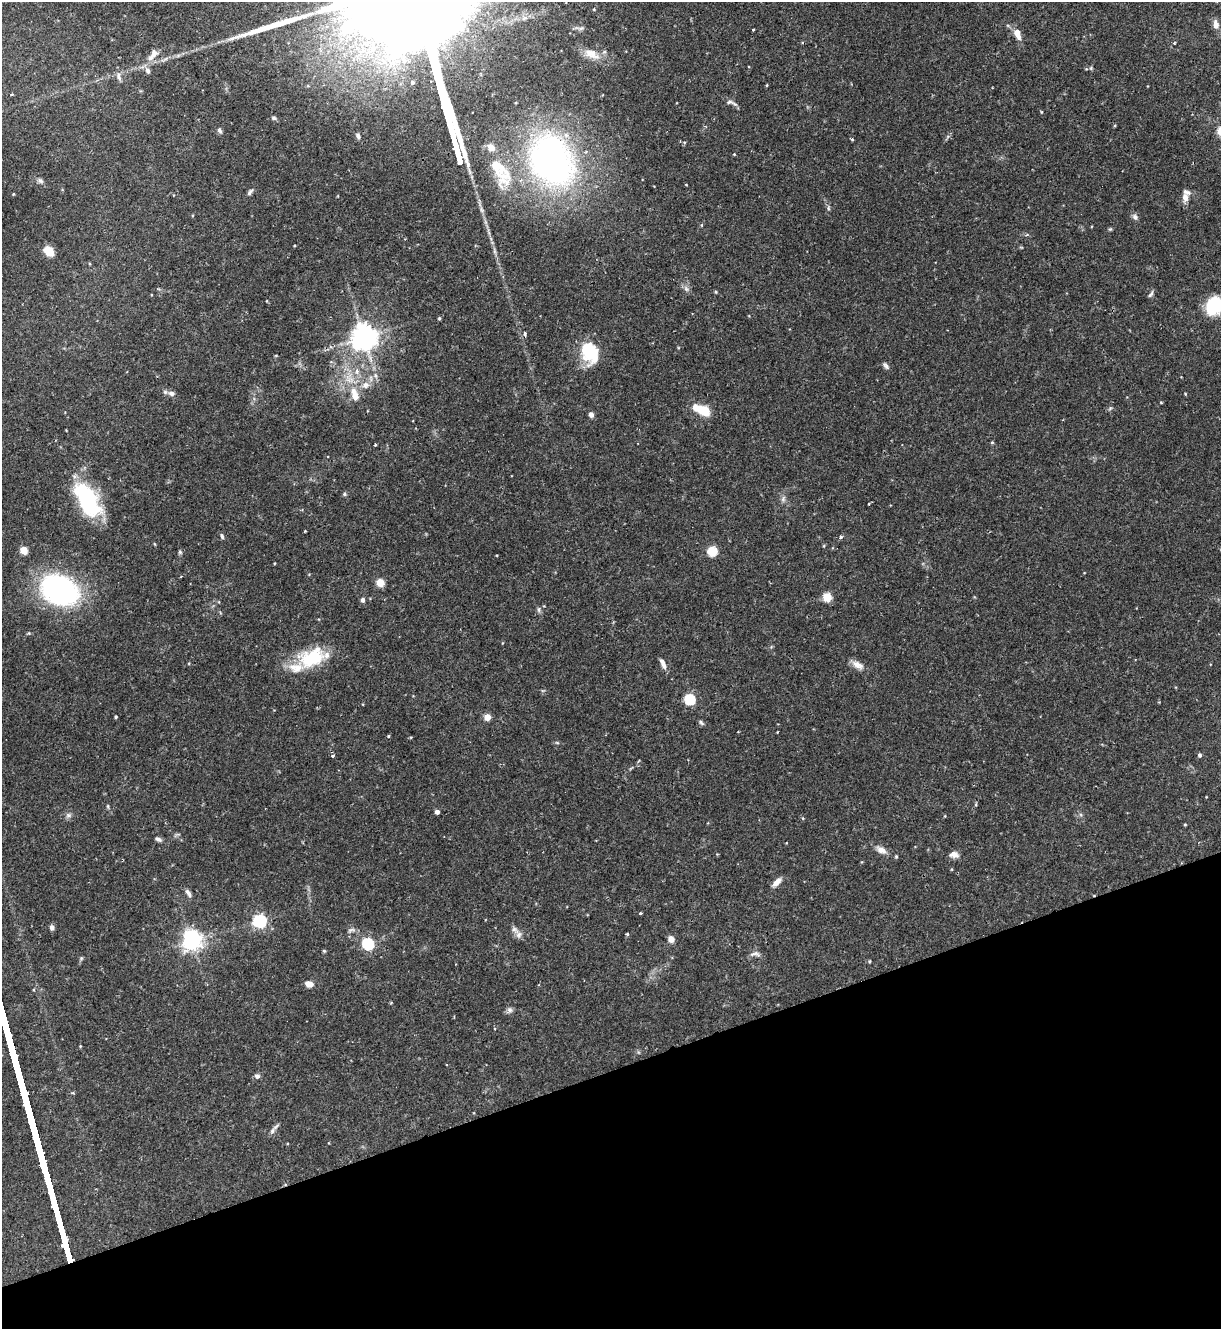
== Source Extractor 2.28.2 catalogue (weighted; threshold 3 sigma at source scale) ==
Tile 14 of 4 x 4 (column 2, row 4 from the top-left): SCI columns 1365-2583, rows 1-1327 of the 5293 x 5308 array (HDU 1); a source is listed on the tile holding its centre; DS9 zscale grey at full resolution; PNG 1223 x 1331 px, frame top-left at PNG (2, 2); no overlay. Shown black and unused: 19% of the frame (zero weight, under 2 of 3 exposures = <1% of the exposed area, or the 3 px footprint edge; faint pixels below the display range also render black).
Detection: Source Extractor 2.28.2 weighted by HDU 2 'WHT'; one run over the whole footprint, this tile lists its part. Background 0.0844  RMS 0.0045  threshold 0.0203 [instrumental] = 3 sigma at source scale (4.5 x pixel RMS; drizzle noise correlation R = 1.50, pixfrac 1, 0.05/0.05 arcsec/px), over >= 5 px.
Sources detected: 113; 1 inside a brighter object's white glare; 1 long thin detection or spike segment (spike, bleed or trail) — not listed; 8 inside a brighter listed object's ellipse — not listed separately; the other 103 listed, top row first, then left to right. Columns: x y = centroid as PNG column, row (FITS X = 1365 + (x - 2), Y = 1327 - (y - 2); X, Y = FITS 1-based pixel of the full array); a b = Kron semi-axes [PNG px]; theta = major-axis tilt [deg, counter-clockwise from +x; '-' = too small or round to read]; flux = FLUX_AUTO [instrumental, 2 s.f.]
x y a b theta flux
339 18 10 5 26 2.7
524 18 8 6 14 1.7
1216 25 11 7 -81 2.9
753 30 3 2 - 0.4
1017 34 13 7 -68 4.4
1174 43 5 3 - 0.37
153 54 21 9 55 4.3
591 54 22 11 -24 6.2
119 76 12 6 -75 1.8
412 82 3 3 - 2.3
767 85 5 3 - 0.37
12 94 4 2 - 0.38
729 102 10 5 9 1.3
1041 112 5 3 - 0.38
274 118 6 5 - 0.86
219 130 7 5 -58 1.1
358 136 7 5 -77 1.2
852 139 4 3 - 0.58
456 148 14 3 -71 1100
734 154 3 3 - 0.32
551 160 76 58 -59 140
40 181 7 6 - 1.2
250 192 10 5 52 1.1
13 194 3 3 - 0.37
1185 197 10 7 89 3.1
828 208 6 4 -89 0.7
1135 217 8 6 -55 1.4
702 225 3 3 - 0.6
1110 229 5 5 - 0.51
49 252 10 7 -43 6.8
686 289 8 6 -68 1.4
716 292 4 4 - 0.47
1151 294 10 4 58 0.96
1213 306 18 14 63 22
439 318 5 4 - 0.53
525 334 5 4 - 1.7
364 337 8 8 - 490
591 351 20 12 -90 23
886 366 10 5 -52 1.3
357 371 7 4 90 1.2
375 375 6 4 -71 0.91
365 385 11 9 16 3.2
172 393 9 6 -7 1.9
1185 394 4 3 - 0.36
355 396 15 10 -81 4.7
703 410 13 9 -24 11
591 415 6 5 - 1.7
992 443 5 3 - 0.46
375 444 3 2 - 0.5
344 494 5 5 - 0.67
783 499 9 6 72 1.4
87 501 32 15 -61 55
869 503 3 2 - 0.74
222 536 8 4 -71 0.76
841 537 4 4 - 1.1
155 544 5 3 - 0.39
24 550 5 5 - 12
712 551 5 5 - 28
180 552 6 4 -47 0.62
380 583 5 5 - 15
58 590 29 21 -25 110
827 597 5 5 - 21
363 600 5 4 - 1.5
539 610 8 4 82 0.86
312 658 35 22 21 22
663 663 13 5 -66 2.4
858 665 17 8 -28 3.3
690 699 5 5 - 40
116 717 3 3 - 0.58
487 717 5 5 - 7.5
701 723 8 5 -40 0.88
388 736 3 3 - 0.75
557 743 6 3 -19 0.52
332 755 4 4 - 0.93
1200 755 5 4 - 0.85
976 804 5 3 - 0.47
437 812 4 4 - 1.8
68 815 8 6 0 1.3
1185 824 4 3 - 0.4
158 839 8 5 -25 1.3
881 850 13 8 -32 3.2
717 854 4 4 - 0.37
954 854 11 8 -8 2.5
896 856 4 4 - 0.54
777 882 12 6 46 3
188 893 10 5 -58 1.6
640 913 3 3 - 0.72
260 921 6 6 - 88
52 928 6 5 - 1.6
351 930 12 4 13 1.1
627 934 3 3 - 0.76
519 935 10 8 64 1.9
671 939 7 6 - 2.7
192 940 7 7 - 250
368 944 6 5 - 48
324 951 5 4 - 0.54
755 954 15 7 -1 1.8
81 958 6 5 - 0.64
869 961 5 3 - 0.39
309 984 7 5 -15 4.5
510 1010 8 7 - 1.4
257 1076 7 6 - 1.4
272 1131 10 6 61 1.5
Overlapping masked pixels (flux is a lower limit): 1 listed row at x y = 525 334
Isophote crosses this tile's border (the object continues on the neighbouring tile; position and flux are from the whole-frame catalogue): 1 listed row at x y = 1213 306